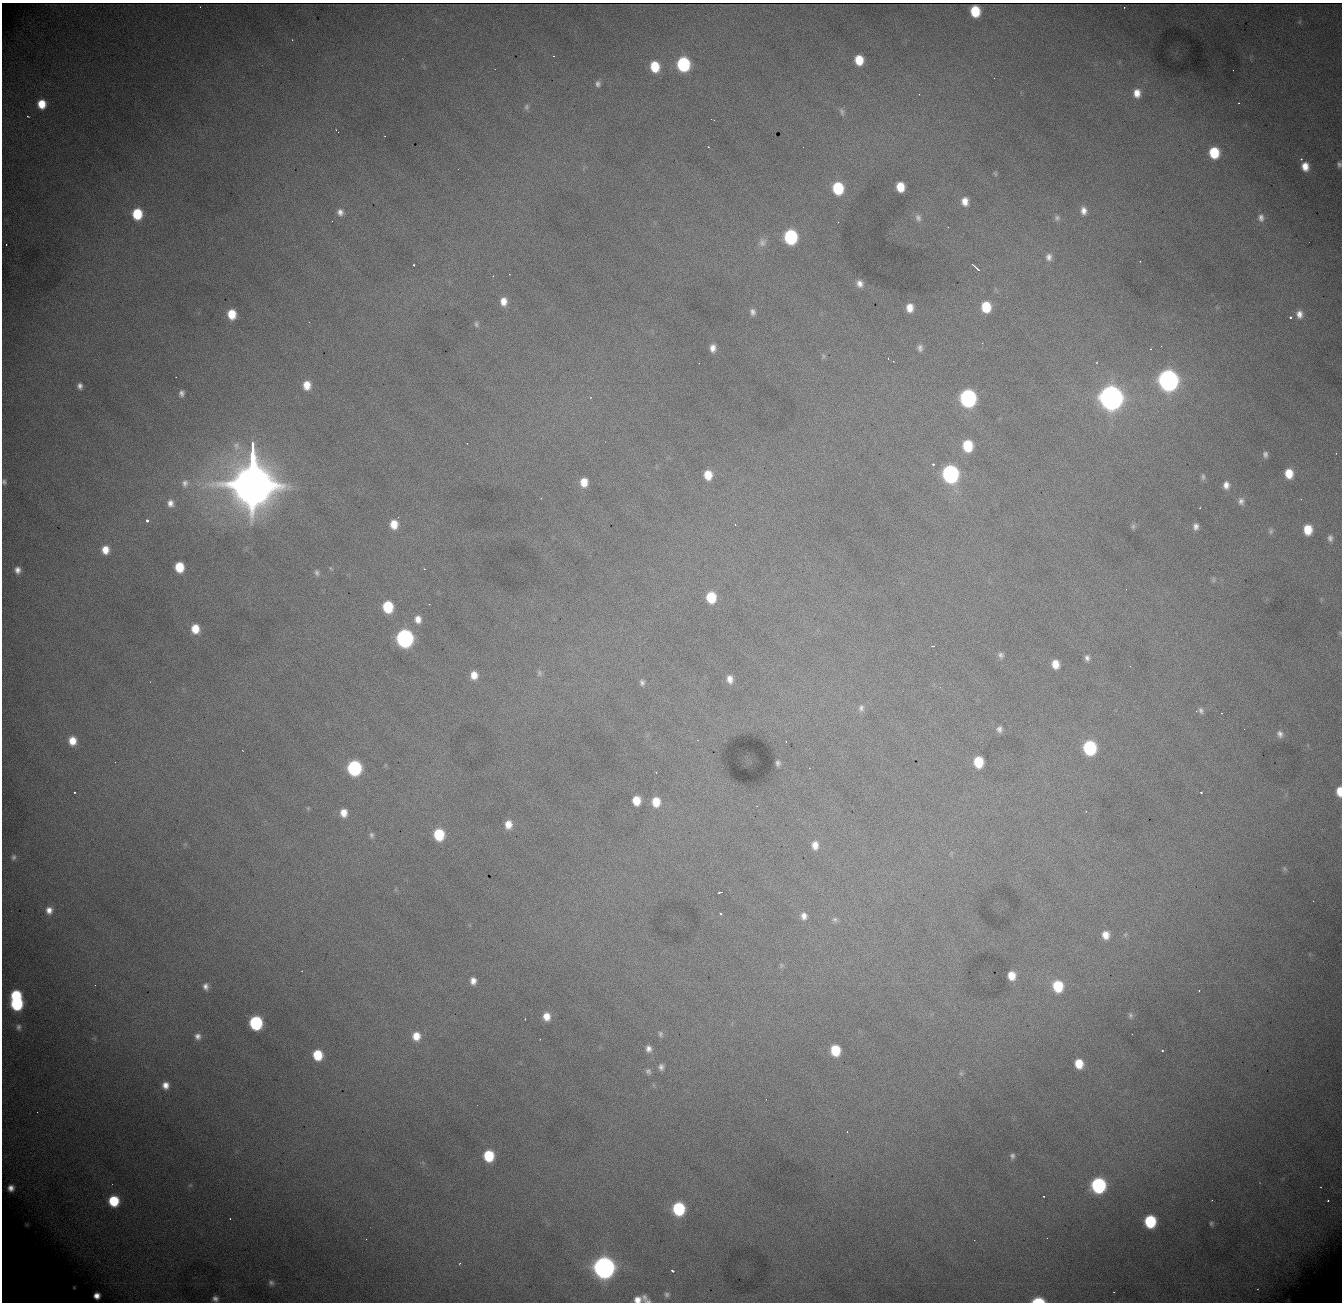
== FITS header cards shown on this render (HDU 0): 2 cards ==
NAXIS1  = 1340
NAXIS2  = 1300

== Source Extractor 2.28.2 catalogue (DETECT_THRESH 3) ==
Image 1340 x 1300 px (HDU 0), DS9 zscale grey, 1 PNG px = 1 image px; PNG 1344 x 1304 px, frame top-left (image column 1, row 1300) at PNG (2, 3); no overlay
Background 2050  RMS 24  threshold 72.3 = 3 sigma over >= 5 px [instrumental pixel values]
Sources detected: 189; all 189 listed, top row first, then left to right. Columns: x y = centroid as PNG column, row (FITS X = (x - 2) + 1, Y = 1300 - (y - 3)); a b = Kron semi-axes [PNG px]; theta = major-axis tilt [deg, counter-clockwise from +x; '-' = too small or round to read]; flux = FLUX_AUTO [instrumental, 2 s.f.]
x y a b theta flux
200 7 2 2 - 7.8e+02
975 11 9 7 -82 5.8e+04
1299 22 6 4 71 2.3e+03
553 56 3 3 - 1.3e+03
859 60 8 7 - 3.9e+04
683 64 9 8 - 2.1e+05
655 67 9 7 -79 5.4e+04
598 84 9 7 84 6.0e+03
1137 93 10 8 -90 1.8e+04
1239 103 3 3 - 1.2e+03
42 104 8 7 - 3.3e+04
526 107 8 7 - 4.2e+03
842 112 11 6 -76 5.0e+03
28 116 3 2 - 1.6e+03
712 119 5 2 - 4.1e+03
338 132 4 2 - 4.1e+03
803 147 2 2 - 2.5e+03
1214 153 9 8 - 6.7e+04
1339 164 7 5 -80 4.8e+03
1305 166 10 8 -76 2.1e+04
995 173 7 4 -71 2.5e+03
900 187 8 7 - 3.4e+04
838 188 10 8 -81 9.9e+04
965 201 10 8 -84 1.7e+04
1084 211 11 8 -82 1.3e+04
340 212 10 9 - 1.0e+04
137 214 9 8 - 6.9e+04
918 218 12 9 -77 9.6e+03
1057 218 8 8 - 5.4e+03
1261 218 11 8 -90 8.7e+03
838 222 2 2 - 7.5e+02
791 237 9 8 - 2.2e+05
762 242 12 10 67 1.0e+04
6 244 3 2 - 2.8e+03
1049 257 10 9 - 9.3e+03
1140 261 2 2 - 9.1e+02
414 265 3 3 - 2.0e+03
973 265 6 2 -38 1.9e+03
977 269 7 3 -39 2.7e+03
509 274 2 2 - 7.7e+02
493 276 3 2 - 1.5e+03
860 283 9 8 - 1.0e+04
503 301 10 8 -89 1.8e+04
986 307 9 8 - 5.6e+04
910 308 9 7 -84 1.8e+04
753 312 9 7 -67 7.1e+03
232 314 9 7 -84 3.4e+04
1299 314 10 8 -87 1.2e+04
1290 317 3 3 - 3.7e+03
476 324 9 6 -69 4.9e+03
982 343 2 2 - 8.5e+02
1161 346 2 2 - 9.1e+02
713 348 9 6 -90 1.1e+04
920 348 9 6 -85 6.1e+03
1150 349 3 2 - 1.1e+03
823 356 7 4 -89 2.9e+03
888 359 2 2 - 9.6e+02
1097 362 3 2 - 1.3e+03
1168 380 10 9 - 1.3e+06
307 385 9 7 89 2.2e+04
80 386 6 5 - 6.6e+03
182 393 7 6 - 6.0e+03
968 398 10 8 -84 5.1e+05
1111 398 11 9 -82 2.4e+06
968 446 9 8 - 7.2e+04
1265 454 7 6 - 5.5e+03
933 464 3 3 - 3.5e+03
1289 473 9 7 -83 2.9e+04
950 474 10 9 - 5.2e+05
708 475 9 7 -86 3.0e+04
253 476 46 12 -90 1.9e+07
1203 477 10 5 -90 4.2e+03
4 482 6 5 - 3.9e+03
584 482 9 7 -90 2.2e+04
185 483 10 9 - 9.0e+03
1226 485 9 8 - 1.1e+04
541 498 2 2 - 1.1e+03
1241 501 10 8 -85 8.0e+03
170 503 10 8 -72 1.1e+04
147 521 3 3 - 1.1e+04
394 524 9 8 - 2.5e+04
735 525 3 2 - 2.2e+03
1133 526 8 5 64 3.3e+03
1196 526 7 6 - 7.6e+03
1308 530 8 7 - 3.5e+04
1271 531 8 6 66 4.2e+03
1330 538 8 6 89 5.3e+03
105 550 9 8 - 2.1e+04
179 567 8 7 - 4.8e+04
330 568 5 3 - 1.6e+03
424 569 4 3 - 1.3e+03
17 570 8 7 - 9.5e+03
317 573 8 5 -78 4.1e+03
1213 580 8 5 84 3.2e+03
711 597 9 8 - 5.8e+04
429 604 3 2 - 1.7e+03
388 607 9 7 -83 7.9e+04
418 619 9 8 - 1.4e+04
195 629 9 8 - 2.9e+04
405 638 10 8 -85 6.0e+05
933 646 3 2 - 2.3e+03
1001 655 7 7 - 5.2e+03
1087 658 8 6 -78 6.2e+03
1055 664 8 6 -82 2.1e+04
539 673 9 7 83 4.8e+03
474 675 9 8 - 1.8e+04
730 679 10 7 -80 1.2e+04
642 682 8 6 -86 5.2e+03
861 708 10 8 82 7.3e+03
1201 711 8 6 -73 5.1e+03
999 729 7 6 - 6.4e+03
1280 734 10 8 -67 8.2e+03
72 741 9 8 - 2.3e+04
1090 748 9 8 - 2.0e+05
978 762 9 7 -84 5.5e+04
778 763 5 4 - 4.0e+03
354 768 9 8 - 2.6e+05
1339 791 8 5 -89 2.5e+04
74 792 3 2 - 5.1e+03
1201 792 3 3 - 4.5e+03
636 800 8 7 - 2.9e+04
656 802 10 8 -86 3.0e+04
308 808 5 5 - 2.2e+03
1086 811 2 2 - 1.1e+03
344 813 9 8 - 1.9e+04
508 824 9 7 88 1.8e+04
439 834 9 8 - 7.9e+04
371 835 9 7 -68 5.2e+03
815 845 10 8 -88 1.4e+04
13 857 7 6 - 3.9e+03
1285 869 7 5 -73 3.1e+03
720 892 4 2 - 1.9e+03
49 910 8 8 - 1.2e+04
720 914 3 3 - 2.5e+03
804 916 9 7 -86 9.6e+03
835 919 7 7 - 4.3e+03
1106 935 9 8 - 1.7e+04
781 965 8 4 82 2.9e+03
1012 975 7 6 - 2.4e+04
473 981 8 6 -87 1.1e+04
206 986 9 7 89 8.5e+03
1058 986 9 8 - 6.8e+04
1199 990 3 2 - 1.7e+03
16 996 8 7 - 8.2e+04
16 1004 9 8 - 1.5e+05
1130 1015 10 7 -83 5.8e+03
546 1016 9 8 - 1.9e+04
256 1023 9 8 - 1.9e+05
19 1027 9 7 -80 5.5e+03
660 1034 8 6 -75 3.8e+03
1132 1034 2 2 - 8.2e+02
198 1036 8 8 - 8.0e+03
416 1036 9 8 - 2.3e+04
648 1049 8 7 - 7.9e+03
835 1050 9 7 -82 5.7e+04
1162 1050 3 2 - 2.9e+03
318 1055 9 8 - 5.4e+04
1079 1064 8 7 - 3.2e+04
661 1067 7 5 -85 5.9e+03
648 1071 7 7 - 4.5e+03
961 1073 6 5 - 2.9e+03
165 1085 7 7 - 1.3e+04
847 1132 3 2 - 3.1e+03
489 1156 9 8 - 7.5e+04
1012 1156 7 6 - 5.1e+03
190 1185 6 4 42 2.4e+03
1098 1185 9 9 - 2.9e+05
11 1188 6 5 - 8.5e+03
114 1201 8 8 - 7.4e+04
1328 1201 3 2 - 1.5e+03
679 1209 9 8 - 1.5e+05
230 1219 3 2 - 9.7e+02
1150 1221 9 8 - 1.2e+05
1211 1223 6 5 - 2.9e+03
27 1225 8 4 8 2.2e+03
1047 1238 2 2 - 1.3e+03
460 1263 3 3 - 1.7e+03
604 1267 10 9 - 1.6e+06
672 1271 3 3 - 5.1e+03
271 1283 8 7 - 5.4e+03
74 1287 4 3 - 2.0e+03
1114 1292 3 2 - 1.1e+03
667 1295 7 7 - 4.7e+03
97 1296 6 5 - 1.1e+04
644 1297 9 6 -55 6.2e+03
215 1299 6 5 - 6.5e+03
637 1300 9 7 4 1.4e+04
648 1301 7 4 11 3.4e+03
1038 1301 9 4 2 5.6e+04
At the frame edge (FLAGS 8, measured only in part): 6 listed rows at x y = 1339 164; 4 482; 1339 791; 637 1300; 648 1301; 1038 1301